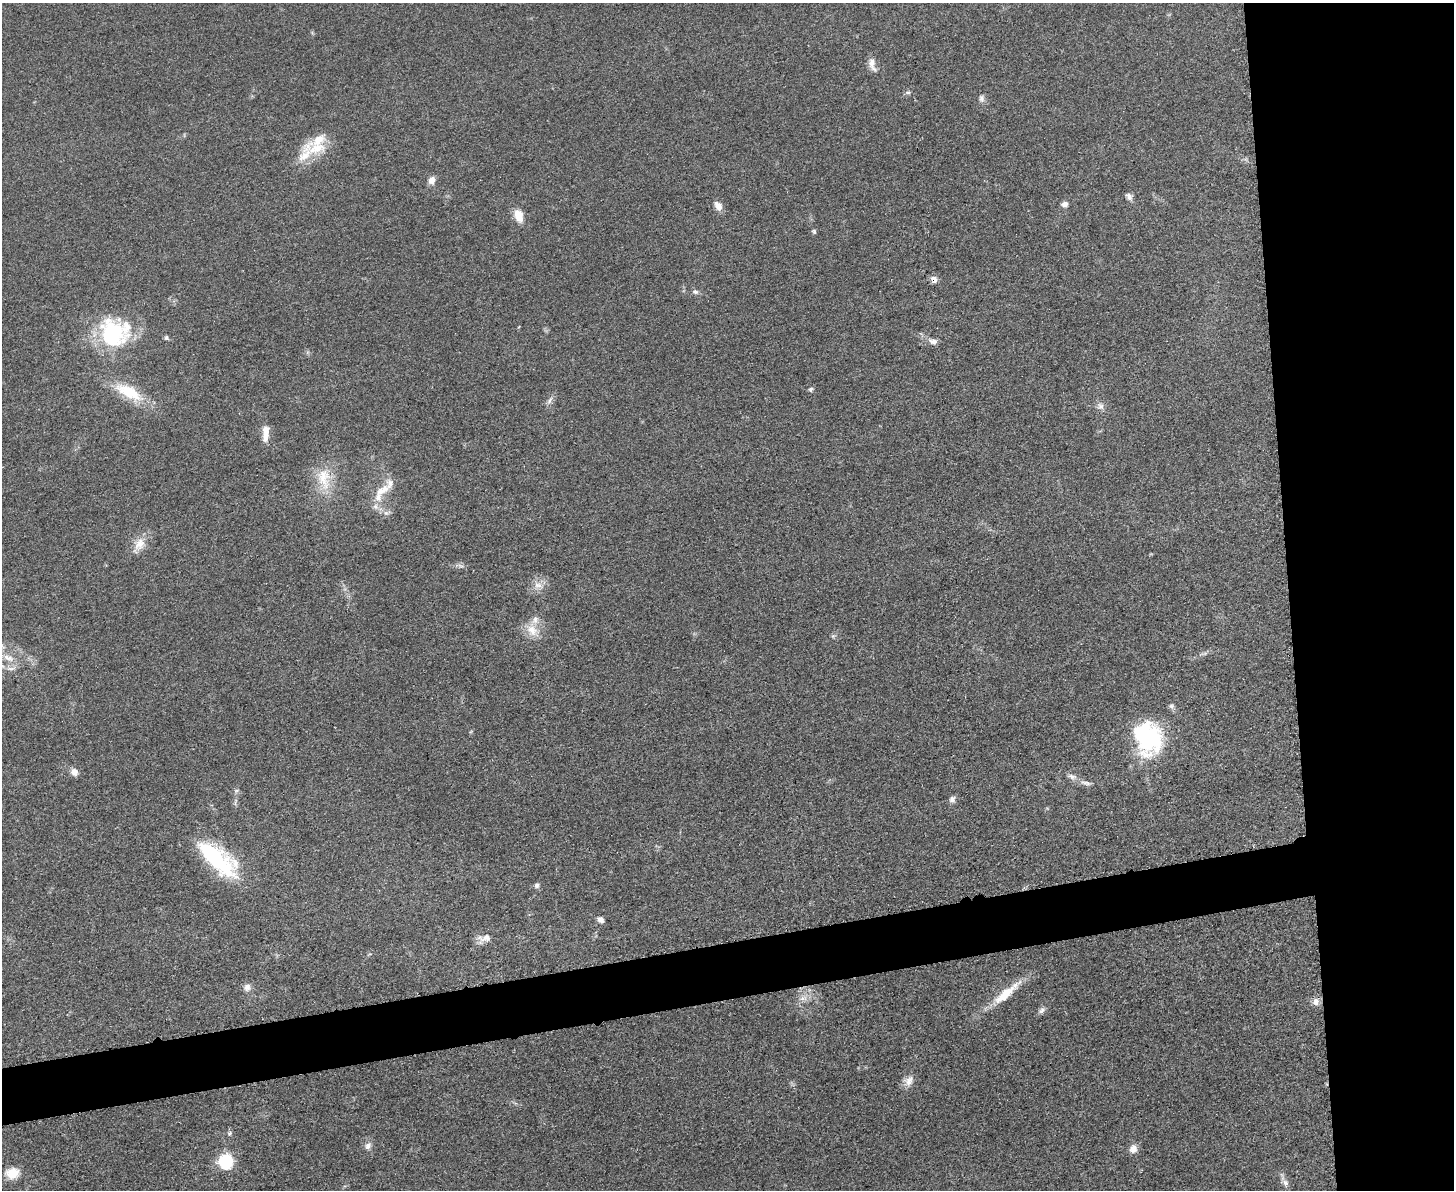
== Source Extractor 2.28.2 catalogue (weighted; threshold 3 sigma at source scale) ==
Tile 6 of 3 x 4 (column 3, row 2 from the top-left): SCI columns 3044-4495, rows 2384-3571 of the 4750 x 4766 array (HDU 1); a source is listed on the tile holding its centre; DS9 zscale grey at full resolution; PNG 1456 x 1192 px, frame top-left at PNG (2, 3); no overlay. Shown black and unused: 16% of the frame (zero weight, under 3 of 5 exposures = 1% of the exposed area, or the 3 px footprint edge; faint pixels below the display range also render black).
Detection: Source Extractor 2.28.2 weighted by HDU 2 'WHT'; one run over the whole footprint, this tile lists its part. Background 0.0467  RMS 0.0056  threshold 0.025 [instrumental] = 3 sigma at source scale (4.5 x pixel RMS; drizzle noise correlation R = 1.50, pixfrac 1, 0.05/0.05 arcsec/px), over >= 5 px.
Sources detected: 57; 5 inside a brighter listed object's ellipse — not listed separately; the other 52 listed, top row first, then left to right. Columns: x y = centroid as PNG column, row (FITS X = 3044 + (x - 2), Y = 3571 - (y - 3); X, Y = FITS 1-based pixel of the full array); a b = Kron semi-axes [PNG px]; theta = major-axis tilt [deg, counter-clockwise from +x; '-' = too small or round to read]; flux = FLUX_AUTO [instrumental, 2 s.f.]
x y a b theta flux
872 64 19 8 -73 4.2
908 92 8 4 0 1.1
981 98 9 7 75 1.9
316 148 28 15 14 16
432 180 10 8 65 3
1129 197 10 7 -57 2.4
1064 204 8 6 2 2.2
718 206 11 8 -59 4.2
518 216 16 10 -71 7.8
814 231 6 4 -75 1
934 279 9 7 -56 3.6
695 292 8 6 -2 1.7
113 333 34 31 -2 57
166 338 6 5 - 1
933 341 13 7 -15 3.1
811 389 7 5 52 1.1
129 392 38 15 -28 22
550 400 12 5 57 2.1
1100 406 10 9 - 2.8
265 433 22 8 87 6.1
324 478 34 18 -80 17
382 490 24 11 33 8.7
375 506 8 7 - 2.4
386 513 7 6 - 1.8
139 544 19 13 63 7.8
460 566 10 3 -21 1.2
538 585 14 8 -10 4.3
532 630 18 13 -49 8.6
833 636 5 5 - 0.96
8 658 18 9 -22 6.4
11 668 15 4 4 2.2
1172 706 8 7 - 1.4
1147 737 34 28 -61 69
74 772 8 7 - 3.8
1072 776 15 6 -15 2.9
1088 783 9 6 -35 1.8
952 799 9 7 61 2.2
216 859 57 21 -44 53
537 885 7 6 - 1.5
600 920 10 6 -39 2.1
485 938 20 9 4 4.4
247 987 10 9 - 3.1
1006 993 47 10 40 16
803 998 12 7 8 3.6
1316 1002 9 8 - 3.6
1042 1010 10 7 50 1.9
909 1081 16 11 61 4.8
368 1146 11 9 69 2.8
1133 1149 10 9 - 3.9
226 1162 7 7 - 72
12 1173 15 12 7 8.5
1285 1183 9 7 -69 2.5
Overlapping masked pixels (flux is a lower limit): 1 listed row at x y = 934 279